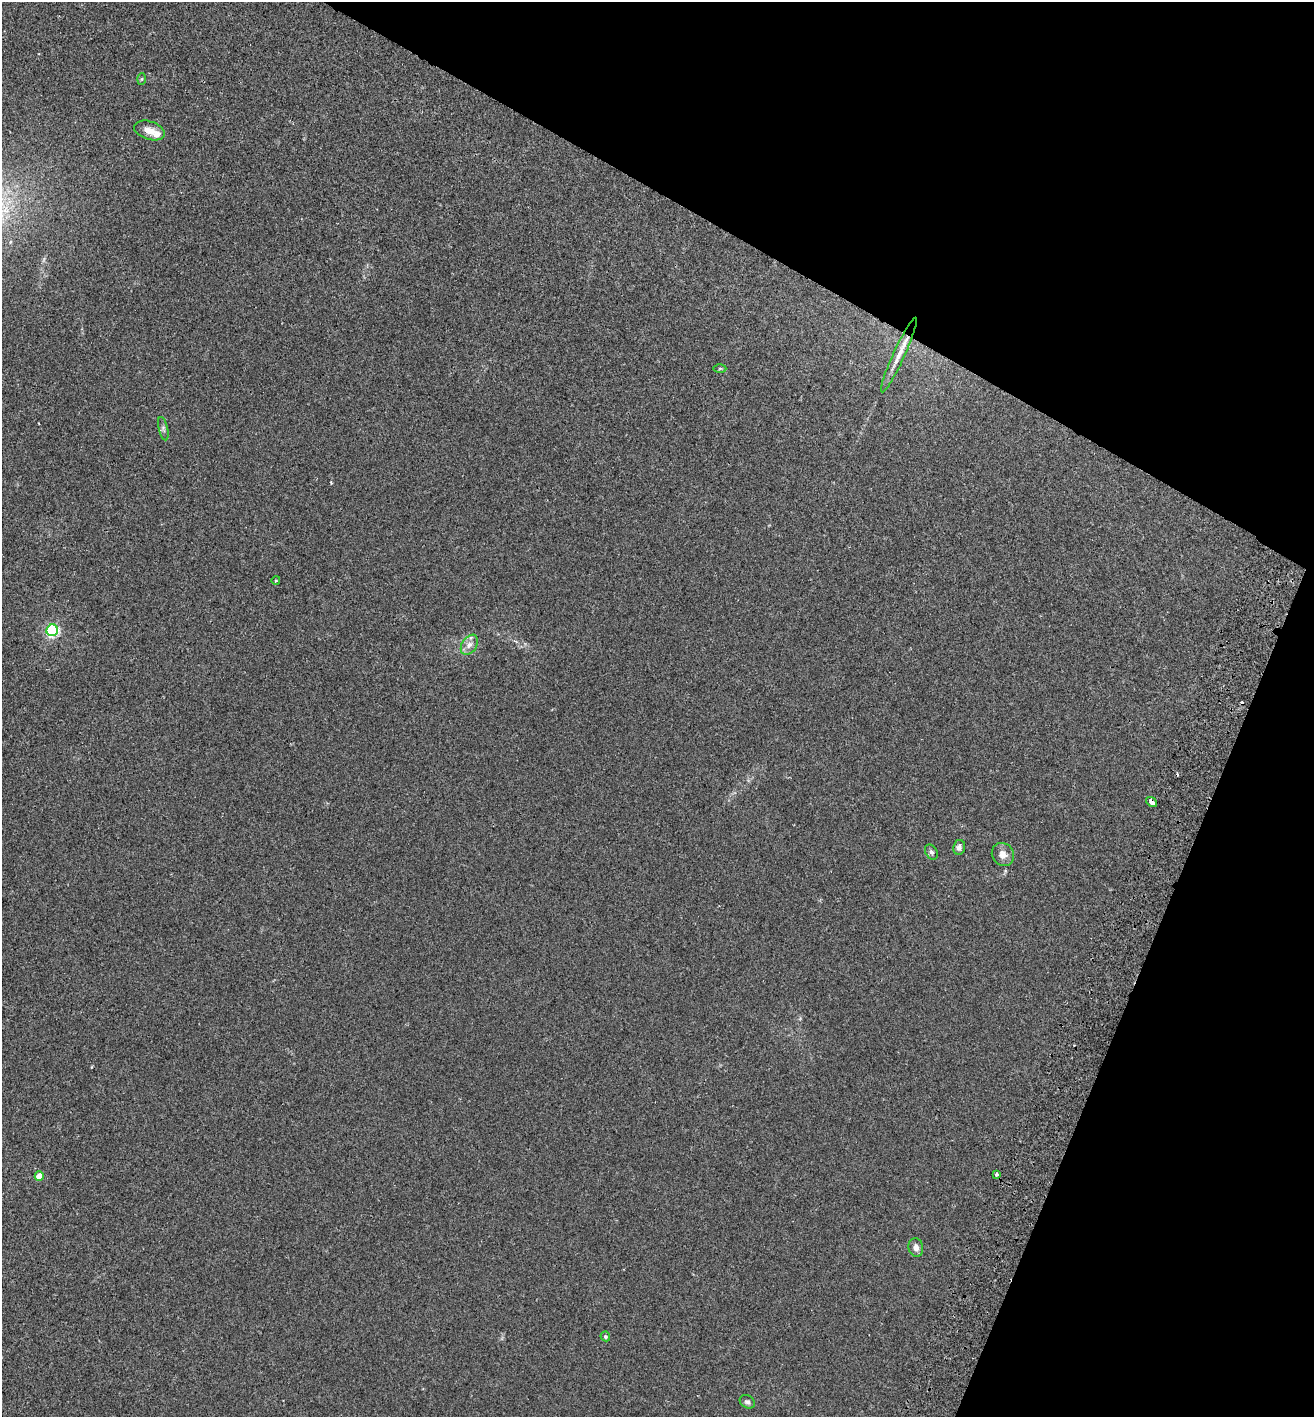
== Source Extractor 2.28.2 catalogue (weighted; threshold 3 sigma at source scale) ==
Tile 8 of 4 x 4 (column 4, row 2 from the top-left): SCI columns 4132-5443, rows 2857-4271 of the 5774 x 5714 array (HDU 1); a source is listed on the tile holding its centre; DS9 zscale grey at full resolution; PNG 1316 x 1419 px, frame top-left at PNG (2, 2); each listed source drawn as its Kron ellipse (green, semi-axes under 4 px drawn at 4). Shown black and unused: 23% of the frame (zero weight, under 2 of 3 exposures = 3% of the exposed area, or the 3 px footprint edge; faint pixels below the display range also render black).
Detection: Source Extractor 2.28.2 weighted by HDU 2 'WHT'; one run over the whole footprint, this tile lists its part. Background 0.0195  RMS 0.0065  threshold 0.0293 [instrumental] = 3 sigma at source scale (4.5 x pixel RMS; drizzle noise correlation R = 1.50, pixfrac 1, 0.05/0.05 arcsec/px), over >= 5 px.
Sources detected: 21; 2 cosmic-ray / hot-pixel residue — neither listed nor drawn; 2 inside a brighter listed object's ellipse — not listed separately; the other 17 listed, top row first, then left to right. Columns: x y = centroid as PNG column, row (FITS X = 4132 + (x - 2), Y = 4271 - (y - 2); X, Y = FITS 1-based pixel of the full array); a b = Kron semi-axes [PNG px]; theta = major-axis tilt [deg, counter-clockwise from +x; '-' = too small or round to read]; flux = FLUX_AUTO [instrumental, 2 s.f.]
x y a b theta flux
142 79 6 4 87 0.67
149 130 16 9 -18 5.9
899 355 41 5 65 8.2
720 368 6 4 0 0.92
163 429 12 4 -76 1.6
276 580 4 3 - 0.61
52 630 6 5 - 110
469 645 11 7 57 3.7
1152 802 6 3 -39 6.6
959 847 7 6 - 2.6
931 852 8 6 -59 1.6
1003 854 12 10 -57 5.1
997 1174 4 4 - 2.8
39 1176 5 4 - 10
916 1247 9 7 -80 3.3
605 1336 5 4 - 1.2
747 1402 8 6 -33 1.7
Overlapping masked pixels (flux is a lower limit): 1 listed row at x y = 1152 802